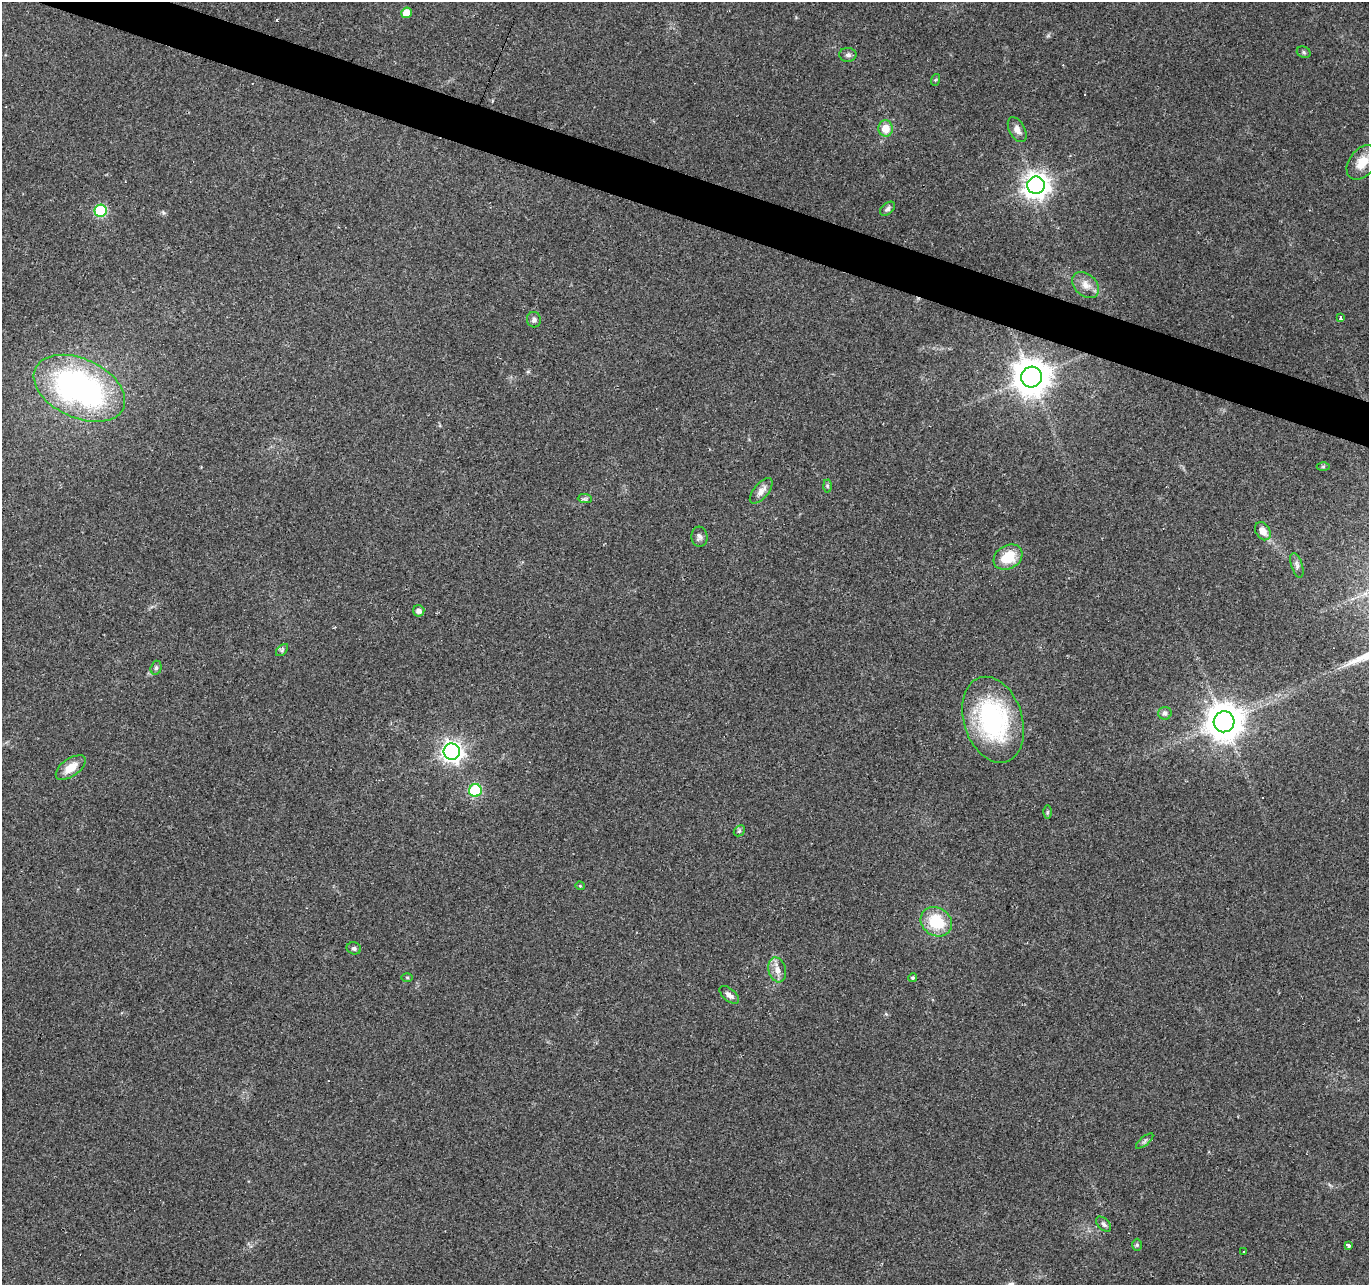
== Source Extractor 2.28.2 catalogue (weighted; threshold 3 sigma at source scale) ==
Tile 11 of 4 x 4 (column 3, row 3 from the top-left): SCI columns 2733-4099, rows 1492-2774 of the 5469 x 5613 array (HDU 1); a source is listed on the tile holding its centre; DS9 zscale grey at full resolution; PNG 1371 x 1287 px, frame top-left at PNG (2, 2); each listed source drawn as its Kron ellipse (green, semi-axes under 4 px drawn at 4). Shown black and unused: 3% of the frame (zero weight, under 2 of 3 exposures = <1% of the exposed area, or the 3 px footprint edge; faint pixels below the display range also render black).
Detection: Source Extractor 2.28.2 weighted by HDU 2 'WHT'; one run over the whole footprint, this tile lists its part. Background 0.0349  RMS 0.004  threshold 0.018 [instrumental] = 3 sigma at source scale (4.5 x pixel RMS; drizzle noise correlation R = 1.50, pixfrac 1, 0.0396/0.0396 arcsec/px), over >= 5 px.
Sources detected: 53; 7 cosmic-ray / hot-pixel residue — neither listed nor drawn; the other 46 listed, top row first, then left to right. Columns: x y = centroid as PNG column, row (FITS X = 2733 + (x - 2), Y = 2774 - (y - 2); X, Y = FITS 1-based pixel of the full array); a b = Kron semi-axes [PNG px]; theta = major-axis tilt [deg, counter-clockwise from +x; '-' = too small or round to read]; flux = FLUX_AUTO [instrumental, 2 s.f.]
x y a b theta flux
407 13 5 5 - 5.8
1304 52 7 5 -23 0.72
848 55 8 7 - 1.3
935 80 6 4 70 0.43
886 128 8 7 - 5.8
1017 130 13 7 -62 2.8
1362 162 19 13 52 7
1036 185 9 8 - 390
888 209 9 5 41 1.2
101 211 6 6 - 39
1086 285 15 10 -42 3.5
1340 318 3 3 - 1.6
534 320 8 7 - 1.3
1032 377 10 10 - 900
79 388 48 29 -25 120
1323 467 6 4 0 0.6
827 486 6 4 -89 0.57
761 491 15 7 50 2.8
585 499 7 4 -1 0.81
1263 531 10 7 -57 3.7
699 537 10 8 -84 1.6
1008 557 15 11 30 12
1297 565 13 5 -72 1.4
419 611 6 5 - 1.9
282 650 7 4 46 0.75
156 668 7 5 73 0.95
1165 713 6 6 - 1.5
993 720 44 29 -72 58
1224 722 10 10 - 930
452 752 8 8 - 230
71 767 17 9 35 5.9
475 790 6 6 - 30
1048 812 6 4 89 0.61
739 831 6 4 43 0.68
580 886 4 4 - 0.38
936 922 16 14 -34 16
354 948 7 6 - 0.97
777 970 13 8 -74 3.2
407 977 6 4 -1 0.51
912 978 4 4 - 0.54
729 995 11 6 -40 2.1
1145 1141 11 3 40 0.86
1104 1224 9 5 -45 1.1
1137 1245 6 5 - 0.67
1348 1245 4 3 - 3.4
1243 1251 3 2 - 0.31